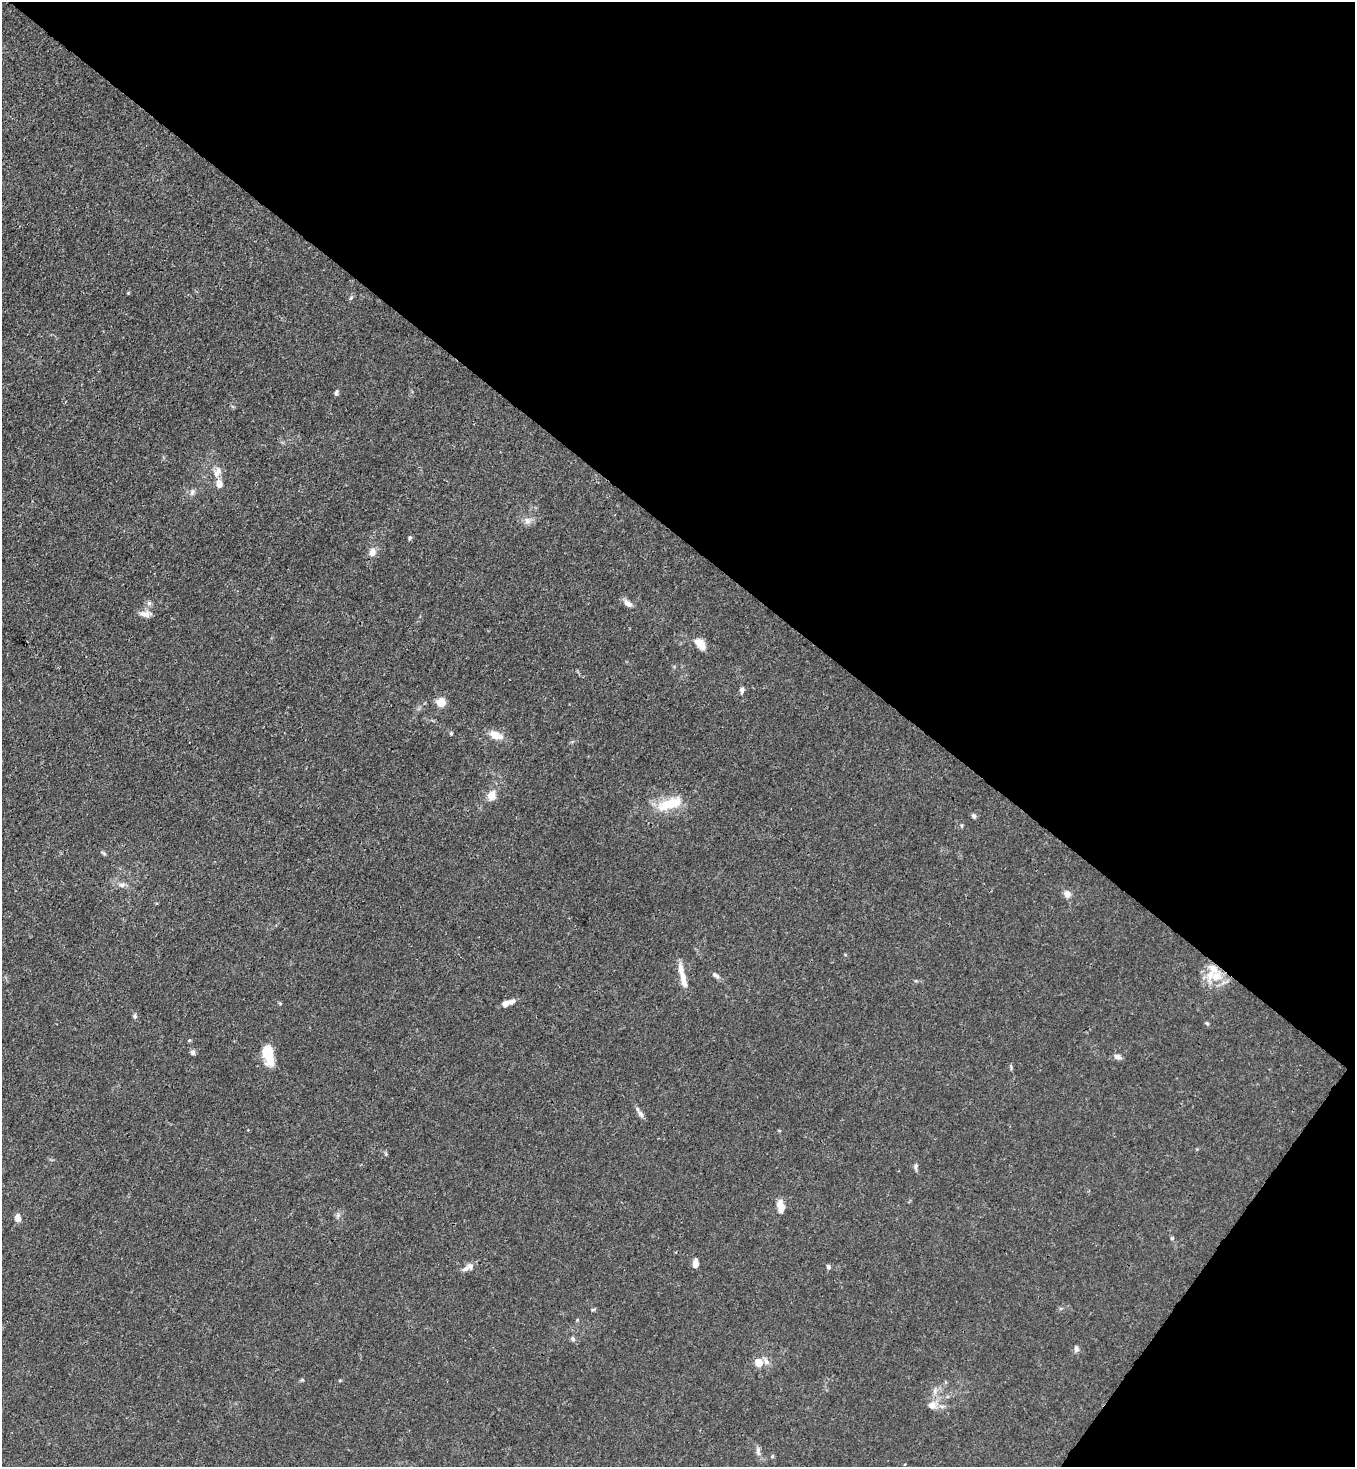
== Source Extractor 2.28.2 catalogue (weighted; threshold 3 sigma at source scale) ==
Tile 8 of 4 x 4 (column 4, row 2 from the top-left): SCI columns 4423-5775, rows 2990-4454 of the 6000 x 5977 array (HDU 1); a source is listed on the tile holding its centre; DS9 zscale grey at full resolution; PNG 1357 x 1469 px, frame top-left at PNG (2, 2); no overlay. Shown black and unused: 40% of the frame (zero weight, under 3 of 4 exposures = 7% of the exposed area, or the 3 px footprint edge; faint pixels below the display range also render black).
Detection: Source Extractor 2.28.2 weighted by HDU 2 'WHT'; one run over the whole footprint, this tile lists its part. Background 0.0193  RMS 0.0026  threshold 0.0116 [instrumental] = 3 sigma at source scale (4.5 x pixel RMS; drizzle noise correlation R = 1.50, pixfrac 1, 0.05/0.05 arcsec/px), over >= 5 px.
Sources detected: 59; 5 inside a brighter listed object's ellipse — not listed separately; the other 54 listed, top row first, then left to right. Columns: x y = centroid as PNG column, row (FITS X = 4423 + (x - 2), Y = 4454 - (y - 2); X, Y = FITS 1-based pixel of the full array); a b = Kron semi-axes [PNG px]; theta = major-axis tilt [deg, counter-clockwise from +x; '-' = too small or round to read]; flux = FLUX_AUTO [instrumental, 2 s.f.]
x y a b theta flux
128 293 5 4 - 0.25
351 298 7 5 68 0.48
336 393 8 4 80 0.65
217 472 16 10 65 2.3
192 492 9 7 71 0.91
527 521 10 8 -47 1.4
410 538 6 4 68 0.44
372 552 10 8 84 1.9
149 603 7 6 - 0.78
628 604 12 7 -35 1.7
145 614 18 8 -2 1.8
700 644 18 10 -47 2.8
742 690 9 6 79 0.82
441 702 7 7 - 5.1
451 734 4 4 - 0.31
496 735 16 8 -21 3.4
491 796 12 9 60 2.8
669 804 38 14 19 8.5
974 816 6 5 - 0.66
962 826 6 4 72 0.38
103 853 8 4 -41 0.44
122 885 11 7 10 1.2
1067 894 9 8 - 1.8
681 970 18 7 -83 2.6
715 975 11 6 -39 0.8
1216 976 22 16 41 6.4
916 981 6 3 -18 0.32
508 1003 16 6 18 2
135 1016 7 6 - 0.62
1207 1023 6 4 -23 0.38
189 1040 5 5 - 0.3
193 1052 7 6 - 0.75
268 1056 22 10 -79 7.5
1118 1057 9 6 -18 1.2
1011 1067 9 3 -80 0.35
640 1114 12 6 -53 1.1
916 1166 10 5 89 0.68
781 1206 15 8 -79 2.5
338 1215 7 4 89 0.59
17 1218 7 6 - 2.1
1172 1238 5 4 - 0.3
695 1263 10 5 84 2
470 1266 10 8 -61 1.2
828 1267 6 5 - 0.54
593 1310 6 4 28 0.36
573 1339 7 6 - 0.62
1076 1349 8 6 -87 0.84
766 1361 13 6 -55 1.4
758 1362 5 5 - 8
302 1380 5 5 - 0.32
932 1405 13 11 13 2.5
758 1451 15 6 -81 1.1
772 1456 6 4 48 0.33
905 1464 3 2 - 0.19
Overlapping masked pixels (flux is a lower limit): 1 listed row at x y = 1216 976